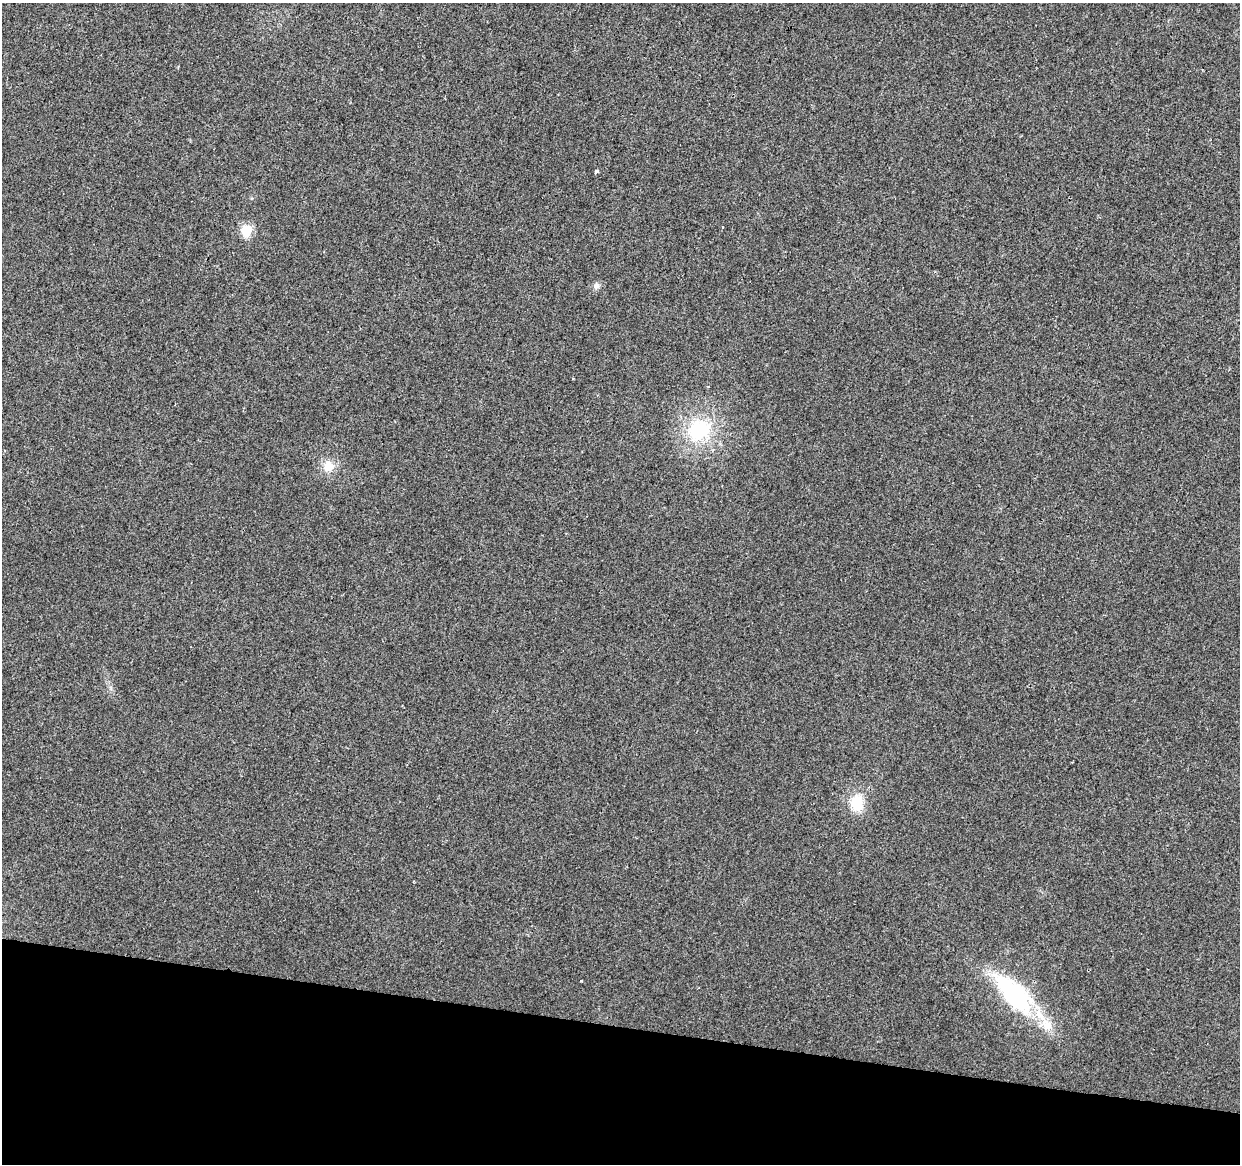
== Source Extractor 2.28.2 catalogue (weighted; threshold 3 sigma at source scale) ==
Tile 15 of 4 x 4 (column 3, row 4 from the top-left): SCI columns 2487-3724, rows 286-1447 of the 4961 x 5162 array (HDU 1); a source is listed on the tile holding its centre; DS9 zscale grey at full resolution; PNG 1242 x 1166 px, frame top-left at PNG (2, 3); no overlay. Shown black and unused: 12% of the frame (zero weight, under 2 of 3 exposures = <1% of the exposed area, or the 3 px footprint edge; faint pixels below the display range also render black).
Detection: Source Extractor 2.28.2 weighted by HDU 2 'WHT'; one run over the whole footprint, this tile lists its part. Background 0.0101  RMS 0.0057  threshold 0.0259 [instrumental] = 3 sigma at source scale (4.5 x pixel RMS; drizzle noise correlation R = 1.50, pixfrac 1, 0.0396/0.0396 arcsec/px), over >= 5 px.
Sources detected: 10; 1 inside a brighter listed object's ellipse — not listed separately; the other 9 listed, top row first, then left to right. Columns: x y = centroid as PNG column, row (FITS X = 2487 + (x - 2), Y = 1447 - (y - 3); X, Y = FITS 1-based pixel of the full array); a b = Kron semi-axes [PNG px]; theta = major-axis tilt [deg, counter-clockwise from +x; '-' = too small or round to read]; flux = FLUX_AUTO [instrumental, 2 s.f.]
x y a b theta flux
596 171 4 3 - 2.9
723 227 3 2 - 0.46
246 230 6 6 - 36
596 286 9 7 39 2
699 430 31 26 34 36
328 466 16 14 29 7.1
857 803 14 12 84 16
581 981 3 2 - 0.4
1014 995 63 24 -47 66